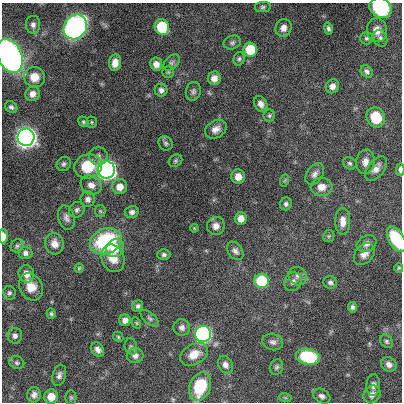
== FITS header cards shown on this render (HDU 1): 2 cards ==
NAXIS1  =                  400
NAXIS2  =                  400

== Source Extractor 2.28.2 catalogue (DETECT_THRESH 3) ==
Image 400 x 400 px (HDU 1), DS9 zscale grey, 1 PNG px = 1 image px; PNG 404 x 404 px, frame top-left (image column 1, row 400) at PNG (2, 3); each listed source drawn as its Kron ellipse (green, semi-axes under 4 px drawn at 4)
Background 2710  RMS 4.3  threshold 12.8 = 3 sigma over >= 5 px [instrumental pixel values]
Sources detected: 111; all 111 listed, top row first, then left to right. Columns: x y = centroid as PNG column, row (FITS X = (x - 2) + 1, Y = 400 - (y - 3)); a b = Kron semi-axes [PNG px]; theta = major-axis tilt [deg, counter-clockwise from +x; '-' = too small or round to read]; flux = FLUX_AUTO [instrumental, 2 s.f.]
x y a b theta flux
263 7 8 5 8 600
381 8 11 9 -28 26000
33 25 9 7 -89 1200
75 27 13 11 56 75000
162 27 8 7 - 14000
283 28 9 8 - 1800
328 28 6 4 -78 650
377 30 12 10 -86 3000
366 38 6 6 - 590
380 38 9 6 -67 910
232 43 9 6 21 740
250 49 7 7 - 11000
10 56 18 12 -65 93000
239 59 7 5 73 630
115 63 8 6 82 2700
171 63 10 6 44 800
156 64 6 6 - 1600
367 71 7 5 -50 860
168 72 6 5 - 450
34 77 10 10 - 3900
214 78 7 6 - 1800
332 86 7 6 - 1600
161 90 6 6 - 1100
193 91 9 7 77 930
32 94 7 7 - 1800
261 104 8 6 -62 1500
11 107 6 5 - 710
269 116 6 6 - 500
376 117 10 9 - 9000
83 122 5 4 - 410
92 122 5 5 - 430
216 129 11 8 31 1900
26 137 8 8 - 230000
166 143 7 6 - 670
98 156 9 9 - 1100
175 161 7 5 33 570
365 162 12 9 85 2000
350 163 7 6 - 630
64 164 7 6 - 750
88 166 14 12 16 9200
376 169 14 8 52 1900
400 169 6 3 88 980
106 170 8 8 - 140000
315 174 12 8 56 1400
238 177 7 7 - 2600
285 180 6 4 71 410
91 185 11 9 -30 2100
120 187 7 7 - 2800
322 187 11 9 5 2600
88 199 7 7 - 1400
286 204 6 6 - 710
77 210 8 7 - 850
100 211 6 5 - 460
132 212 7 6 - 950
66 218 12 8 -74 1400
241 219 6 6 - 2500
343 221 13 7 -88 2300
216 226 9 9 - 1900
194 228 4 3 - 250
3 236 7 4 90 2500
329 236 6 5 - 430
396 239 14 7 -62 15000
106 241 16 12 23 26000
55 244 11 9 -79 2400
367 244 10 7 29 1400
17 246 7 6 - 650
115 248 9 8 - 4400
235 251 10 7 -54 1200
25 253 7 6 - 980
364 254 12 9 46 2000
164 255 6 5 - 750
113 258 14 11 -68 4100
79 268 4 4 - 350
399 268 5 4 - 350
26 274 9 7 -75 2500
298 276 10 8 -46 1400
262 281 7 7 - 14000
293 282 9 8 - 1400
330 282 7 6 - 870
31 287 14 11 -60 4000
9 293 7 6 - 710
138 306 6 5 - 730
352 307 5 4 - 680
51 314 5 4 - 450
150 318 11 5 -40 740
125 320 6 6 - 1800
136 323 6 4 -62 380
182 327 8 8 - 1200
203 334 8 8 - 94000
15 336 8 7 - 1000
118 337 5 4 - 390
386 341 7 6 - 590
273 342 10 8 -16 1200
131 347 8 6 -75 680
98 349 7 6 - 1300
194 354 15 10 30 3900
135 356 8 7 - 1400
308 357 12 8 -12 17000
17 363 8 6 -25 670
389 364 8 7 - 1200
225 365 9 7 -61 1500
276 367 8 6 70 720
59 375 11 6 75 1200
373 385 11 7 88 1200
200 387 15 10 68 13000
372 394 9 8 - 1600
34 395 8 7 - 1200
322 396 9 6 -30 1000
51 397 7 7 - 3300
71 397 7 5 -89 480
285 397 6 4 -19 400
At the frame edge (FLAGS 8, measured only in part): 5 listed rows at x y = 381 8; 10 56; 400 169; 3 236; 396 239